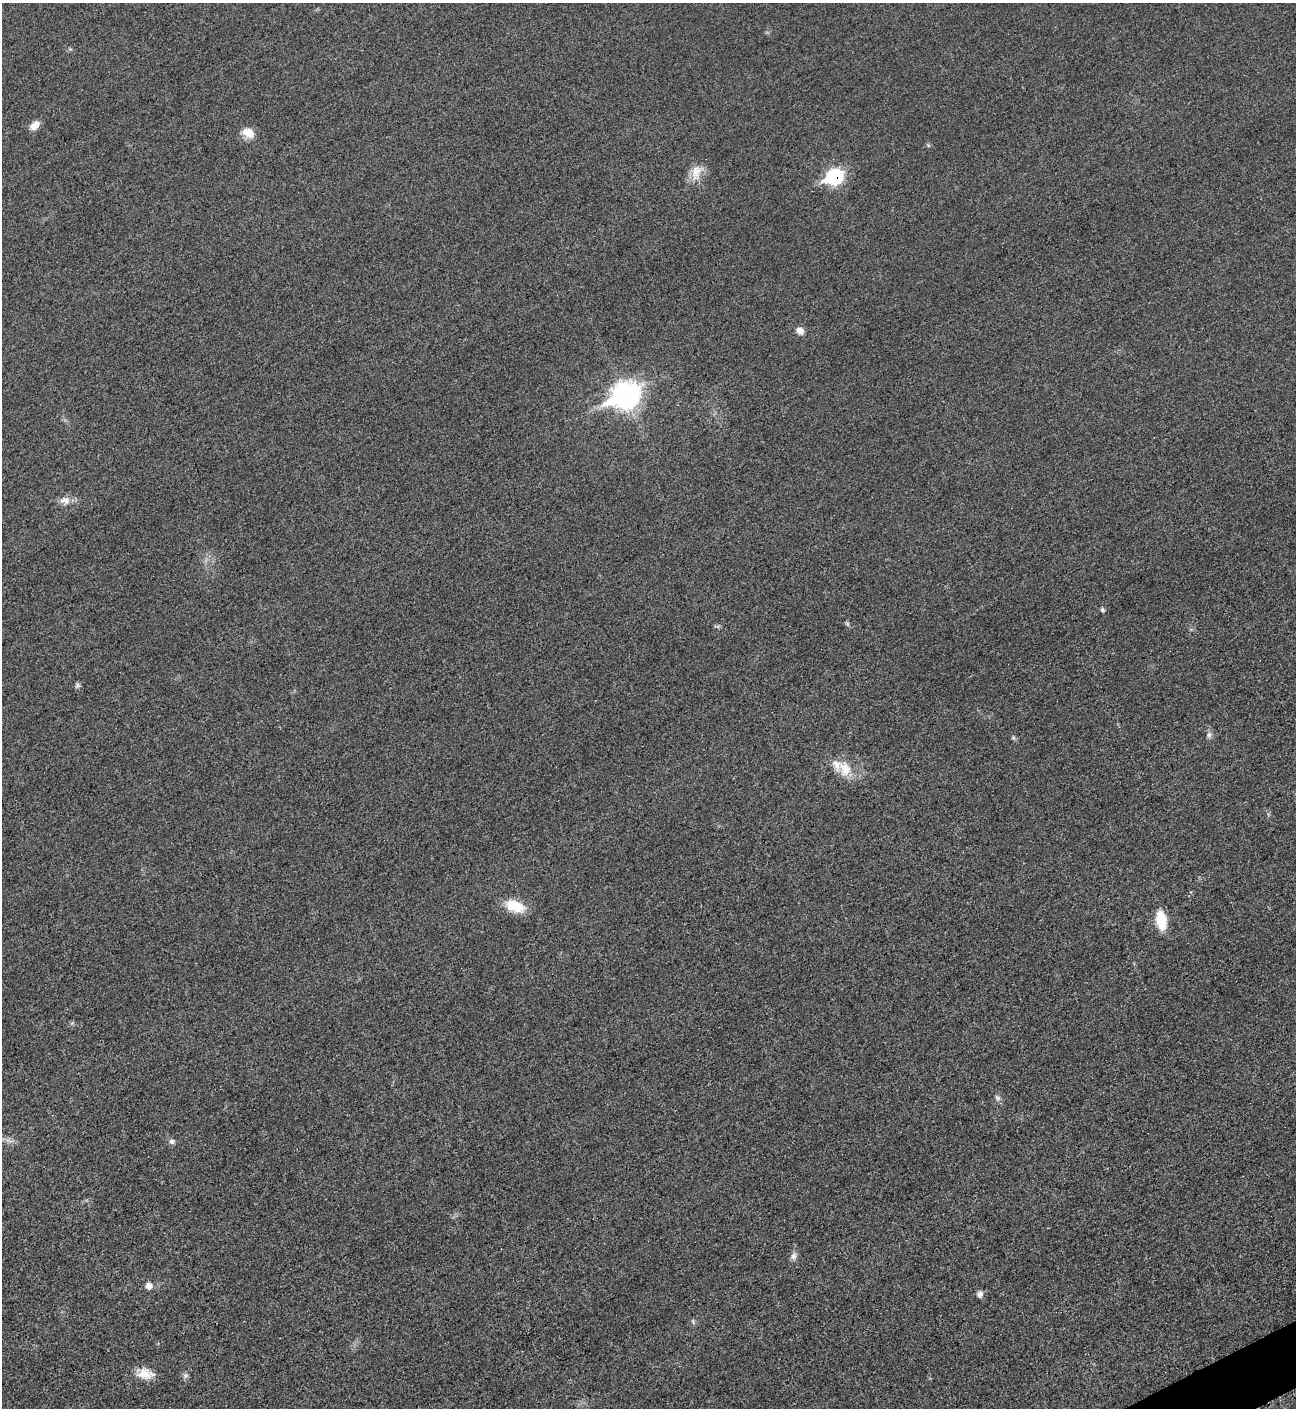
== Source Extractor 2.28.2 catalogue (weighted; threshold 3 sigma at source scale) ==
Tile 6 of 4 x 4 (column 2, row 2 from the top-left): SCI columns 1594-2887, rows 2830-4235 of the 5642 x 5651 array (HDU 1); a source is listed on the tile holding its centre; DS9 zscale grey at full resolution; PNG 1298 x 1410 px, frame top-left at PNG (2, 3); no overlay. Shown black and unused: <1% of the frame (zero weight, under 3 of 5 exposures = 1% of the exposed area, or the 3 px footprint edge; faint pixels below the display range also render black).
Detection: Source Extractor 2.28.2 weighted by HDU 2 'WHT'; one run over the whole footprint, this tile lists its part. Background 0.0198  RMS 0.0051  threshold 0.0229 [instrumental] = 3 sigma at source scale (4.5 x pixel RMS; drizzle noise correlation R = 1.50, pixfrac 1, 0.05/0.05 arcsec/px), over >= 5 px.
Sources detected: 21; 1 inside a brighter listed object's ellipse — not listed separately; the other 20 listed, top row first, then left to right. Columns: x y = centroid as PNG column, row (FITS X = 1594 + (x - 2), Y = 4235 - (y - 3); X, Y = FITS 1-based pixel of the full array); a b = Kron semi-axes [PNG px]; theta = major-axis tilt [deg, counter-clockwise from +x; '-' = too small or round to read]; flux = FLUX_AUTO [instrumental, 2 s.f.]
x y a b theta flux
35 125 12 8 40 4.1
248 133 16 12 -31 5.6
696 172 23 14 70 7.3
834 177 10 8 29 64
800 331 9 7 -33 3.3
625 395 15 11 28 260
65 500 15 10 -6 4
1102 610 5 4 - 0.94
77 686 8 6 58 1.1
1209 735 8 6 74 1.5
1014 738 6 4 -71 0.76
845 769 24 16 -75 9.6
515 906 24 12 -19 12
1161 920 17 9 -83 16
997 1098 9 5 -46 1.3
172 1141 7 7 - 1.5
793 1256 10 7 68 2.1
149 1286 7 7 - 3.3
980 1294 7 7 - 2.2
145 1374 23 12 -3 7.3
Overlapping masked pixels (flux is a lower limit): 1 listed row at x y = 834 177